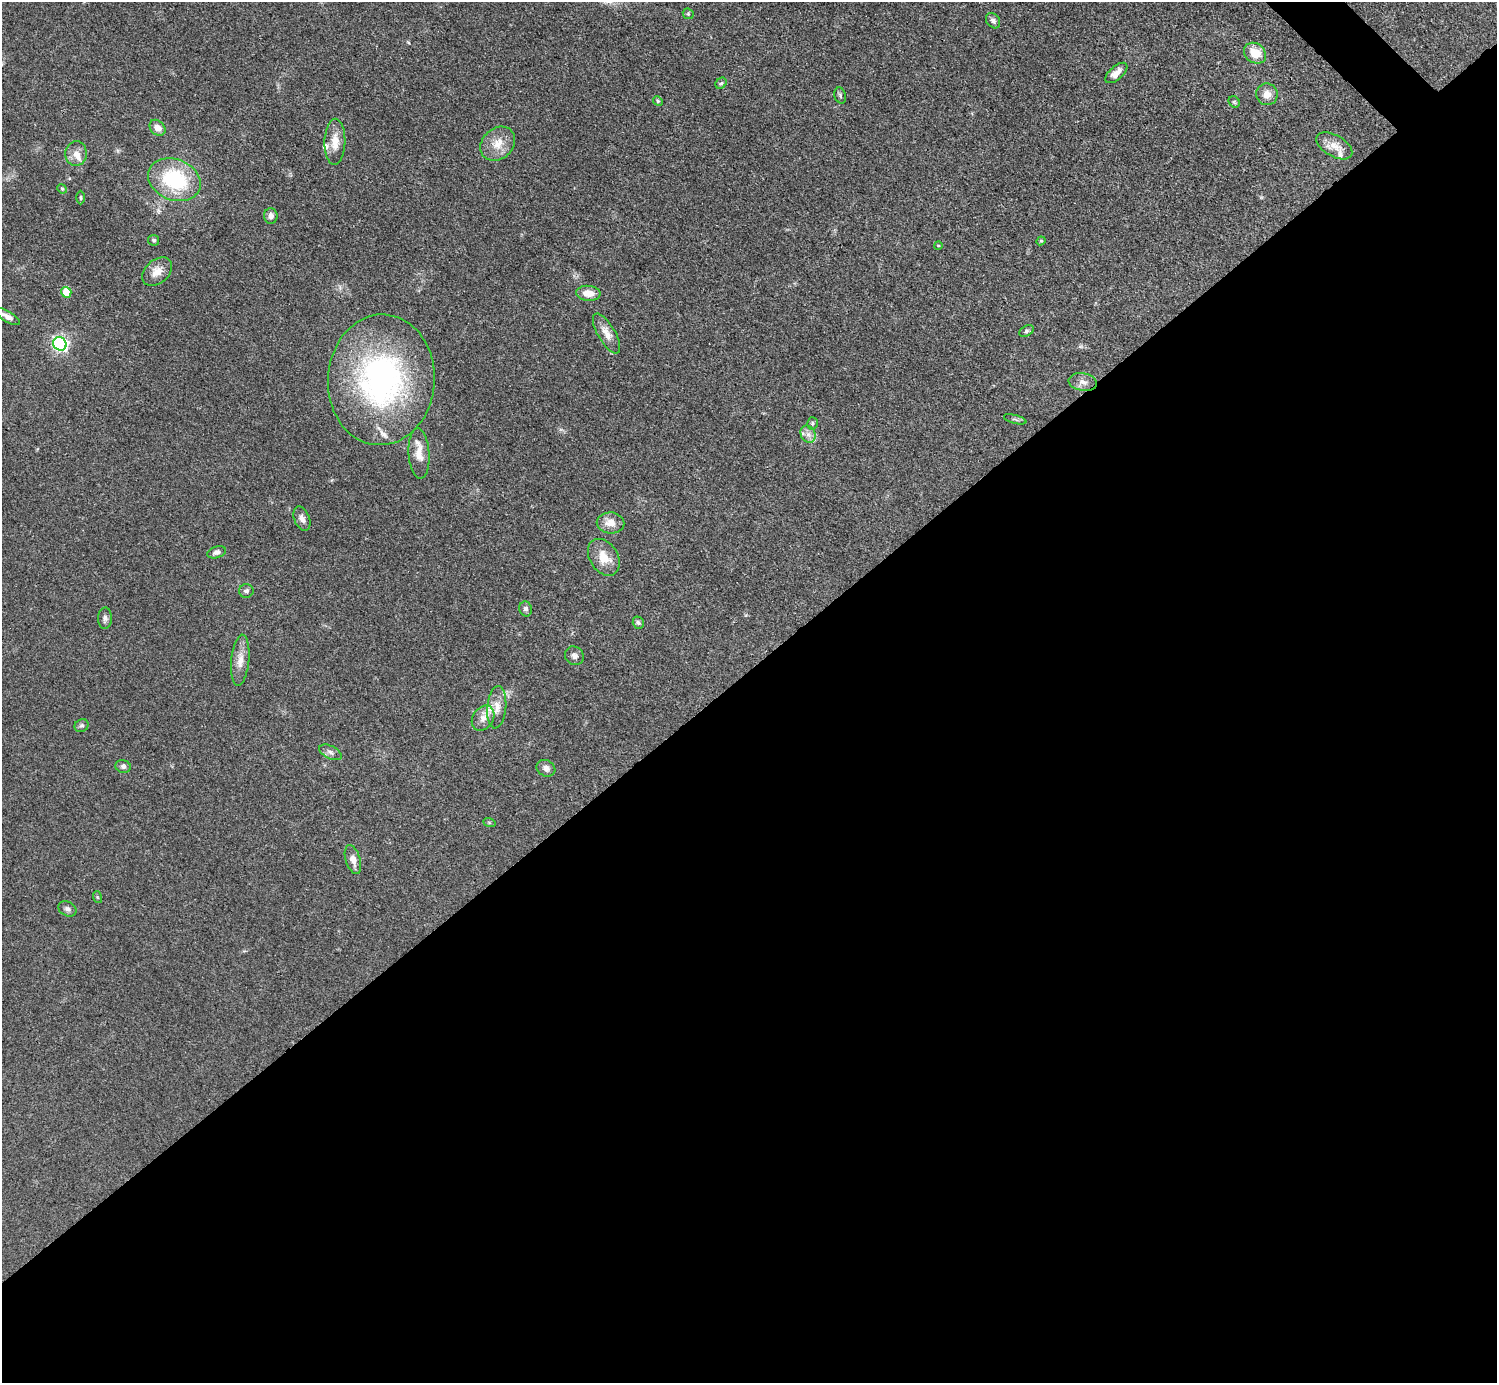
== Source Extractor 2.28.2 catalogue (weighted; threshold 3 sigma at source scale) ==
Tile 15 of 4 x 4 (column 3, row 4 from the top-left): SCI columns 2990-4484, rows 300-1680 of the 5980 x 5979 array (HDU 1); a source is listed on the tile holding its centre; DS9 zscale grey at full resolution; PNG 1499 x 1385 px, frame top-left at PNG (2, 2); each listed source drawn as its Kron ellipse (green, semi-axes under 4 px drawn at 4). Shown black and unused: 52% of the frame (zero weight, under 3 of 4 exposures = <1% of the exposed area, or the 3 px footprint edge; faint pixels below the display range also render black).
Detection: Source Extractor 2.28.2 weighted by HDU 2 'WHT'; one run over the whole footprint, this tile lists its part. Background 0.0514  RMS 0.005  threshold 0.0223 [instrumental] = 3 sigma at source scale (4.5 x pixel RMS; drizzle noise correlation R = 1.50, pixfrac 1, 0.05/0.05 arcsec/px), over >= 5 px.
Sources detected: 59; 5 inside a brighter listed object's ellipse — not listed separately; the other 54 listed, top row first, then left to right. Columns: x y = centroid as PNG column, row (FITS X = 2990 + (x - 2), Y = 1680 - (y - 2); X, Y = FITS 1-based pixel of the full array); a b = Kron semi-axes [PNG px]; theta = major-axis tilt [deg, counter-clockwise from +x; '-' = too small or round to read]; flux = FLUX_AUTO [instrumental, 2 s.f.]
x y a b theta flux
688 14 6 5 - 0.67
993 21 8 6 -51 1.4
1255 53 12 9 -38 9.4
1116 73 13 6 41 3.7
721 83 6 5 - 0.88
1267 94 11 10 - 4.5
840 95 8 5 -73 1.1
658 101 5 4 - 0.72
1234 102 6 5 - 0.78
157 128 9 7 -44 3.8
335 142 23 10 88 6.9
498 144 19 15 42 7.9
1334 146 20 10 -30 5.5
76 154 12 11 - 4.1
174 180 27 20 -21 38
62 189 5 4 - 0.6
81 198 7 3 -89 0.65
271 216 7 7 - 2.1
154 240 5 5 - 0.89
1041 241 4 4 - 0.54
938 245 4 3 - 0.39
157 272 17 11 41 5.4
66 292 5 5 - 10
588 293 12 7 -4 5.3
7 317 14 5 -31 2.8
1026 331 8 5 28 0.97
607 333 22 8 -60 5.1
60 344 7 6 - 130
381 380 65 53 86 130
1083 382 14 9 -10 3.4
1015 419 11 3 -15 0.82
812 423 6 5 - 0.95
808 434 9 7 -63 2.6
419 453 25 10 -86 6.6
302 519 13 7 -68 2.6
611 523 14 10 -3 5.7
217 552 9 5 16 1.8
604 557 20 14 -57 8.5
246 591 7 7 - 1.4
526 609 7 6 - 1.6
105 618 10 7 88 1.7
638 623 6 5 - 1.1
574 656 10 8 -44 2.1
240 660 26 9 84 5.8
497 707 21 9 85 5.4
483 718 13 10 56 4.1
81 726 7 6 - 1.2
330 752 12 6 -26 2.1
123 767 8 6 -17 1.4
546 768 10 8 -29 2.6
489 822 6 4 -19 0.62
353 860 15 7 -73 3.9
97 897 6 3 -71 0.53
67 909 9 7 -28 1.6